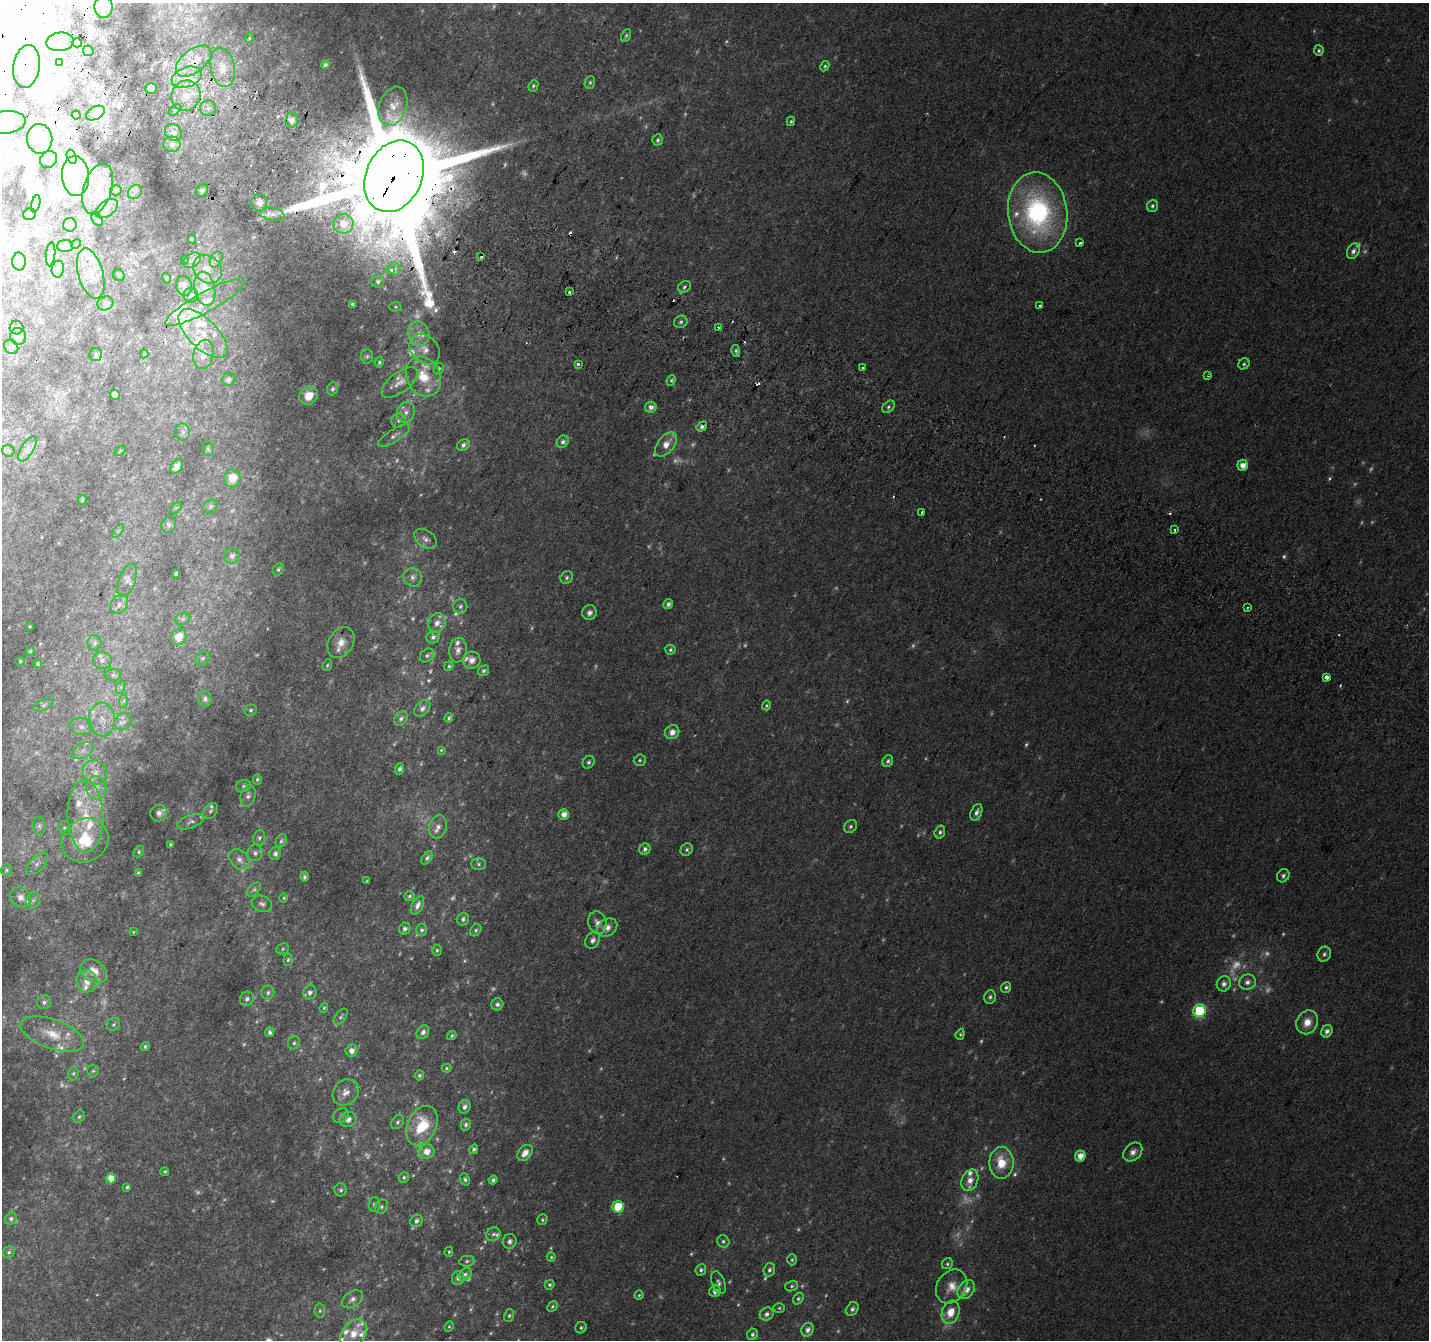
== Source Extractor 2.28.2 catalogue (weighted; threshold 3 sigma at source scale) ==
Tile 11 of 4 x 4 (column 3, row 3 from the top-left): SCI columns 2884-4310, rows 1645-2982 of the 5758 x 5899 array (HDU 1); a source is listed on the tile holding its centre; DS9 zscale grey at full resolution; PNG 1431 x 1342 px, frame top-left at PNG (2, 3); each listed source drawn as its Kron ellipse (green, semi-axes under 4 px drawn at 4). Shown black and unused: <1% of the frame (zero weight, under 2 of 3 exposures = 2% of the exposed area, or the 3 px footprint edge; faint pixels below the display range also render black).
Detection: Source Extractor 2.28.2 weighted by HDU 2 'WHT'; one run over the whole footprint, this tile lists its part. Background 0.0301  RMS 0.01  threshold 0.0465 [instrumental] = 3 sigma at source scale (4.5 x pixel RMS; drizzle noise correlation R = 1.50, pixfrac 1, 0.0396/0.0396 arcsec/px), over >= 5 px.
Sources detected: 508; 122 too faint to see at this stretch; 5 inside a brighter object's white glare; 15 cosmic-ray / hot-pixel residue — neither listed nor drawn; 43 inside a brighter listed object's ellipse — not listed separately; the other 323 listed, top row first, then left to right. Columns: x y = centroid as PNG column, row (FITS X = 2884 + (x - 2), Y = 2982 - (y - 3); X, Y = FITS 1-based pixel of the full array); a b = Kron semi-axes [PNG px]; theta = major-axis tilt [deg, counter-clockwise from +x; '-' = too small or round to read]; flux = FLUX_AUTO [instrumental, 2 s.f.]
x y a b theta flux
104 7 11 9 89 7.9
626 35 7 4 62 1.9
249 38 5 4 - 1.1
60 42 14 9 6 8.2
77 43 5 4 - 11
88 51 6 5 - 1.5
1319 51 5 5 - 2.1
194 61 21 11 38 22
59 63 4 3 - 1.7
325 65 4 3 - 2.2
26 66 22 13 81 16
825 66 5 4 - 1.8
223 67 20 12 -80 17
187 77 16 10 20 16
590 82 6 5 - 2.2
533 86 6 4 65 1.8
151 89 5 5 - 6.9
186 96 16 14 59 20
393 106 20 13 69 19
208 108 8 7 - 4.2
175 110 7 4 46 2.2
95 113 10 6 27 5.5
76 115 4 4 - 1.5
292 120 7 6 - 4.6
791 121 5 4 - 1.5
6 122 19 11 6 18
173 132 9 8 - 5.3
40 139 15 12 -82 18
658 140 6 5 - 2.3
172 144 8 8 - 5
72 157 7 4 -71 2.9
48 159 9 8 - 3.8
76 176 20 13 -85 25
394 176 37 28 65 43000
98 189 26 14 73 32
116 190 6 5 - 3.1
202 191 6 5 - 3.6
135 192 8 6 45 3.3
259 202 8 8 - 7.6
36 204 9 3 77 2.5
1152 206 6 5 - 2.7
107 209 13 7 37 8.5
1038 213 40 29 -83 210
29 214 6 6 - 4.3
272 214 12 6 -10 5.6
97 219 7 4 -56 2.1
343 224 10 9 - 16
70 225 7 6 - 3.3
192 239 4 3 - 1.8
1080 243 4 3 - 2.9
76 244 5 4 - 1.4
65 246 8 6 4 4.7
1353 251 8 6 63 4.4
51 254 12 4 85 3.5
481 257 3 2 - 1.6
184 259 3 2 - 0.66
216 259 8 5 62 3.5
192 260 10 6 34 4.6
19 262 9 6 -89 5
58 269 8 6 78 3.8
207 269 15 13 -46 16
395 269 6 6 - 4.9
391 270 3 3 - 10
91 274 26 12 -74 21
119 275 6 5 - 1.7
166 278 5 3 - 0.92
378 282 6 5 - 3.2
184 286 10 8 -79 5
684 287 7 5 37 2.8
205 289 17 10 -78 19
569 292 3 3 - 7.8
191 295 7 7 - 3.7
205 302 45 10 29 22
105 303 8 7 - 5
353 304 3 3 - 2.6
1040 305 3 2 - 1.4
395 307 6 5 - 1.6
681 322 7 6 - 2.7
17 327 7 7 - 2.8
719 327 3 3 - 12
203 334 31 14 -45 32
419 334 12 10 -65 11
18 336 8 8 - 6.9
11 347 8 6 -44 3.6
425 349 17 13 -45 14
736 351 6 4 -78 2.3
144 354 4 4 - 1.3
204 354 15 10 76 13
96 355 7 6 - 3
367 356 7 6 - 2.2
379 362 5 4 - 2.2
578 364 3 3 - 10
1244 364 6 5 - 2
863 368 4 3 - 2.7
439 369 6 5 - 2
1208 376 4 3 - 1
423 377 21 16 -62 29
229 380 7 6 - 4.3
671 380 5 4 - 1.8
400 382 21 10 37 11
332 389 6 5 - 2.6
115 395 5 4 - 8.3
309 396 9 8 - 15
651 407 6 5 - 6.3
888 407 7 5 42 2.6
406 412 10 8 71 7
398 421 7 7 - 3.1
702 427 5 4 - 4.1
183 432 8 7 - 4.1
394 436 18 6 33 5.2
563 442 6 5 - 3.8
666 444 14 8 52 13
463 445 7 5 35 3.9
27 449 14 6 59 6.8
208 449 7 5 -77 2
8 451 6 5 - 2.5
120 451 6 3 38 1.1
1243 465 5 5 - 11
177 466 8 5 57 6
232 478 9 8 - 18
82 500 5 3 - 1.4
210 506 8 6 40 2.9
176 508 7 4 44 1.8
922 512 3 3 - 3
169 525 8 7 - 3.2
1175 530 3 3 - 1.6
118 531 8 4 54 2
426 539 12 8 -35 5.6
232 556 8 7 - 4.4
278 569 6 5 - 2.2
176 574 4 3 - 1.8
413 577 9 9 - 5.6
567 577 7 6 - 2.4
127 581 17 8 70 7.5
119 604 10 8 59 6.3
668 604 5 4 - 3.6
460 606 7 7 - 3.1
1247 607 2 2 - 1.3
589 613 7 7 - 4.7
183 619 8 6 21 2.9
437 623 10 8 68 8.4
30 626 3 2 - 0.82
179 637 8 7 - 15
433 637 7 6 - 4.1
95 643 8 7 - 3.6
341 643 16 12 59 13
458 650 12 9 82 6.3
670 650 5 5 - 2.1
30 651 4 4 - 1.5
427 655 8 6 41 2.5
203 658 8 6 45 3
102 660 9 8 - 5
472 660 9 8 - 7.3
20 661 5 4 - 1.2
38 664 4 4 - 1.5
327 665 6 4 68 1.6
449 666 4 4 - 1.7
484 671 6 4 32 2.4
113 675 8 6 1 2.9
1327 677 3 3 - 37
121 687 7 4 72 2.3
205 699 8 7 - 5.5
124 701 7 4 89 2.2
44 705 10 5 25 3.5
766 705 5 4 - 1.4
422 708 9 6 46 4.4
251 710 6 6 - 2.2
401 718 8 6 47 3.7
449 718 5 3 - 1.7
102 719 17 13 -86 16
124 722 9 8 - 5.9
81 727 11 8 -13 6.8
672 732 7 6 - 7
441 750 3 3 - 1
83 751 11 7 31 6
640 760 6 5 - 1.9
888 761 6 5 - 2.7
588 762 7 5 57 2.5
400 769 6 4 69 2.8
95 772 13 11 -34 12
257 779 5 4 - 1.6
243 786 7 6 - 2.5
96 788 11 10 - 10
248 796 11 7 75 4.7
210 811 9 6 52 2.8
976 812 9 5 67 4.6
159 813 8 8 - 6.7
564 814 5 5 - 9
85 816 36 18 -88 51
191 822 14 6 21 4.2
39 826 9 6 -87 3
850 826 7 5 47 2.6
438 827 11 9 74 7.4
65 828 7 6 - 2.3
940 832 6 5 - 2.7
259 838 8 6 82 2.6
85 840 24 21 29 56
281 841 7 5 63 2.3
170 844 4 3 - 1.5
645 849 6 5 - 3.5
687 849 6 5 - 2.4
139 852 6 4 51 1.8
255 853 8 7 - 3.9
275 854 6 5 - 3.7
427 858 7 4 54 3
239 860 12 8 -47 7.4
37 864 14 7 46 6.3
478 864 7 5 -2 2.4
6 870 6 5 - 2.1
138 873 4 3 - 2.6
1283 876 7 6 - 3.2
304 877 5 4 - 2.8
366 881 4 3 - 1.1
254 890 8 5 45 2.2
409 896 5 5 - 2.1
20 897 11 9 -39 8.6
284 898 4 4 - 1.2
33 900 8 6 74 3.6
262 904 10 8 -21 4.4
417 905 10 5 63 5.9
463 919 6 5 - 3
597 923 11 9 -75 6.6
607 928 11 8 34 10
405 929 6 5 - 3.3
422 930 6 5 - 2.8
476 930 6 5 - 2
133 932 3 3 - 0.81
593 940 9 6 62 4.8
283 949 6 5 - 1.8
437 950 5 4 - 1.6
1324 954 7 6 - 3.1
288 960 6 4 83 1.9
94 971 14 10 -35 18
87 981 11 10 - 12
1247 982 8 7 - 6.7
1224 984 7 7 - 5.3
1006 987 5 5 - 2.3
310 992 7 6 - 4.4
268 993 7 6 - 3.5
990 997 7 6 - 2.8
247 999 7 6 - 4.1
44 1002 7 7 - 3.6
497 1004 6 6 - 3.1
324 1008 5 4 - 1.4
1199 1011 6 6 - 110
341 1017 9 5 54 2.3
1307 1022 12 10 60 14
114 1024 7 6 - 2.3
1327 1031 6 5 - 5
270 1032 5 4 - 3.4
423 1032 7 6 - 4.6
52 1034 33 14 -20 29
960 1034 6 4 69 1.6
452 1035 5 4 - 1.8
294 1043 7 6 - 2.3
145 1046 5 4 - 1.8
351 1051 6 6 - 6.7
446 1068 5 4 - 1.5
93 1071 6 5 - 1.8
73 1073 7 5 88 2
419 1075 5 4 - 2.1
346 1092 14 12 48 11
465 1107 7 5 69 4.7
341 1115 8 6 38 3.2
79 1117 6 5 - 2.2
348 1119 8 7 - 6.6
397 1122 7 5 58 2.9
466 1125 6 5 - 2.8
422 1126 21 14 65 42
474 1149 5 4 - 2.6
427 1152 8 7 - 10
1133 1152 11 8 45 6.6
525 1153 9 6 48 11
1080 1156 5 5 - 12
1001 1163 16 12 90 27
165 1171 4 4 - 1.7
404 1177 5 5 - 1.9
111 1178 5 5 - 11
465 1179 6 4 -70 2.1
493 1180 4 4 - 2.9
970 1180 11 8 67 11
127 1187 3 3 - 1.7
341 1190 6 6 - 2.4
374 1204 7 5 88 2.6
381 1207 7 6 - 2.7
618 1207 6 5 - 54
11 1219 6 6 - 3.4
542 1220 5 5 - 1.8
416 1221 6 6 - 3.5
493 1234 7 6 - 3.4
510 1241 7 7 - 3.9
723 1241 6 6 - 2.5
9 1252 6 5 - 2.3
449 1252 5 4 - 1.5
551 1257 4 4 - 1.4
792 1260 5 4 - 1.6
467 1261 8 5 9 2.2
947 1264 6 5 - 1.9
701 1270 6 5 - 2.5
769 1270 7 5 73 2.9
465 1274 7 5 45 2.9
458 1278 7 6 - 4.9
718 1283 12 6 -71 4.1
550 1285 5 4 - 2.2
792 1286 6 5 - 1.9
952 1286 18 14 56 16
966 1290 10 7 53 12
715 1291 6 5 - 6.1
639 1295 4 4 - 1.3
352 1299 11 7 34 5.3
798 1299 6 4 53 1.8
552 1306 6 4 47 1.6
779 1308 6 5 - 1.6
852 1309 7 5 57 3.3
320 1311 7 5 86 2.2
950 1312 12 8 70 17
767 1314 7 6 - 4.3
509 1316 6 5 - 2
449 1327 5 4 - 1.3
581 1328 6 5 - 2.1
808 1330 7 6 - 4.8
354 1334 16 11 52 18
752 1334 6 5 - 2.5
Overlapping masked pixels (flux is a lower limit): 3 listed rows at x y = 194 61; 26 66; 394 176
Isophote crosses this tile's border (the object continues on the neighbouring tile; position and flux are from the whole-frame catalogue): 1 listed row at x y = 6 122